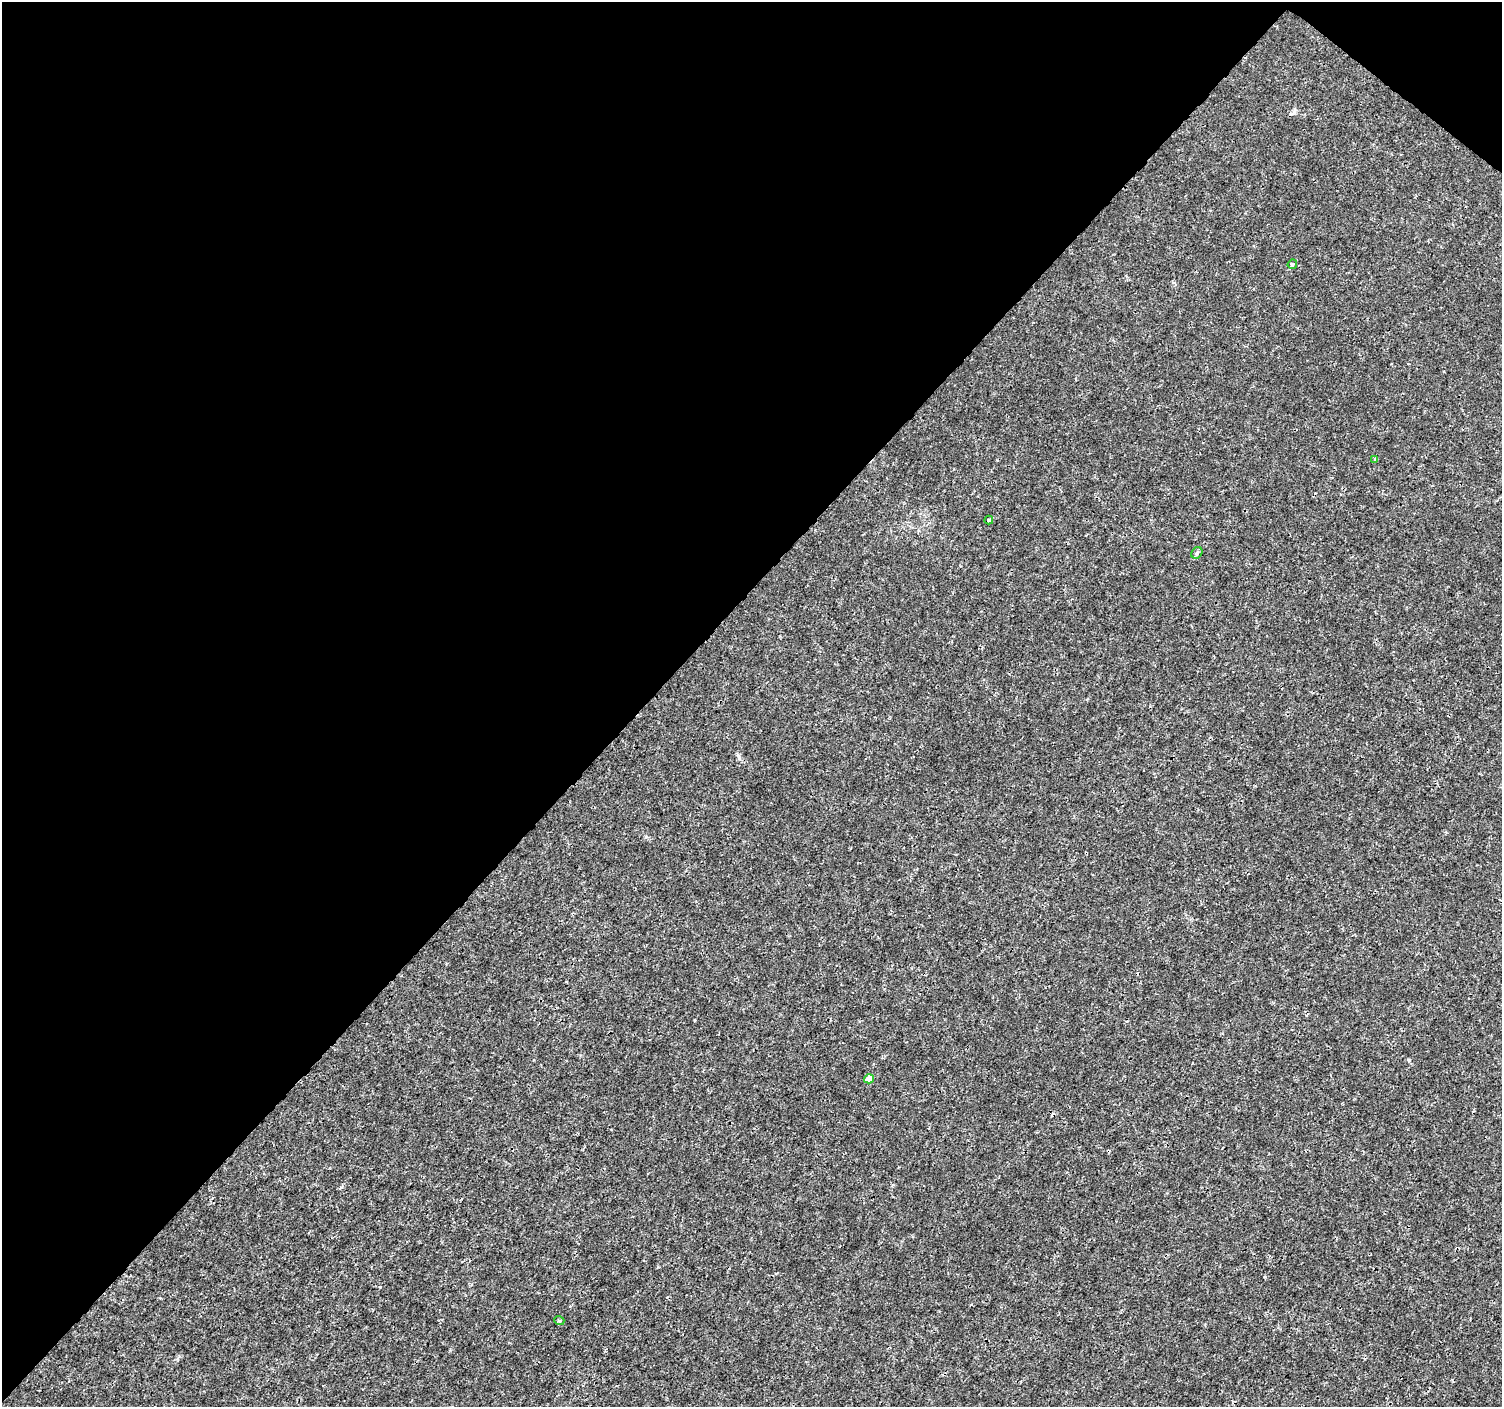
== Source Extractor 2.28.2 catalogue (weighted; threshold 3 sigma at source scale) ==
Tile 2 of 4 x 4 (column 2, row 1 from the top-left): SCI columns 1501-3000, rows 4385-5789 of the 6008 x 6026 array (HDU 1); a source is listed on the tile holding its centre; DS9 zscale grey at full resolution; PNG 1504 x 1409 px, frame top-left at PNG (2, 2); each listed source drawn as its Kron ellipse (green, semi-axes under 4 px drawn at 4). Shown black and unused: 44% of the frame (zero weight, under 3 of 4 exposures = <1% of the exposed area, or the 3 px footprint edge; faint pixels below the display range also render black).
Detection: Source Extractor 2.28.2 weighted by HDU 2 'WHT'; one run over the whole footprint, this tile lists its part. Background 9.38e-04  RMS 9.4e-04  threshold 0.00421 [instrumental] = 3 sigma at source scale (4.5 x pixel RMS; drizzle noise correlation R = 1.50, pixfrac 1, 0.0396/0.0396 arcsec/px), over >= 5 px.
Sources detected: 6; all 6 listed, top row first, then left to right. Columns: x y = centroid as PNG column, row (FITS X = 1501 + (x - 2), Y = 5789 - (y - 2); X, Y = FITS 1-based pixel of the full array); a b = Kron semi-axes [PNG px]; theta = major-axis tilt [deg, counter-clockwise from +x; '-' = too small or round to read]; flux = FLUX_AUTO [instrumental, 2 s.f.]
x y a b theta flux
1292 264 5 4 - 0.22
1375 459 3 3 - 0.25
989 520 4 3 - 0.15
1197 553 6 5 - 0.17
869 1079 5 4 - 1.2
559 1320 5 3 - 0.11